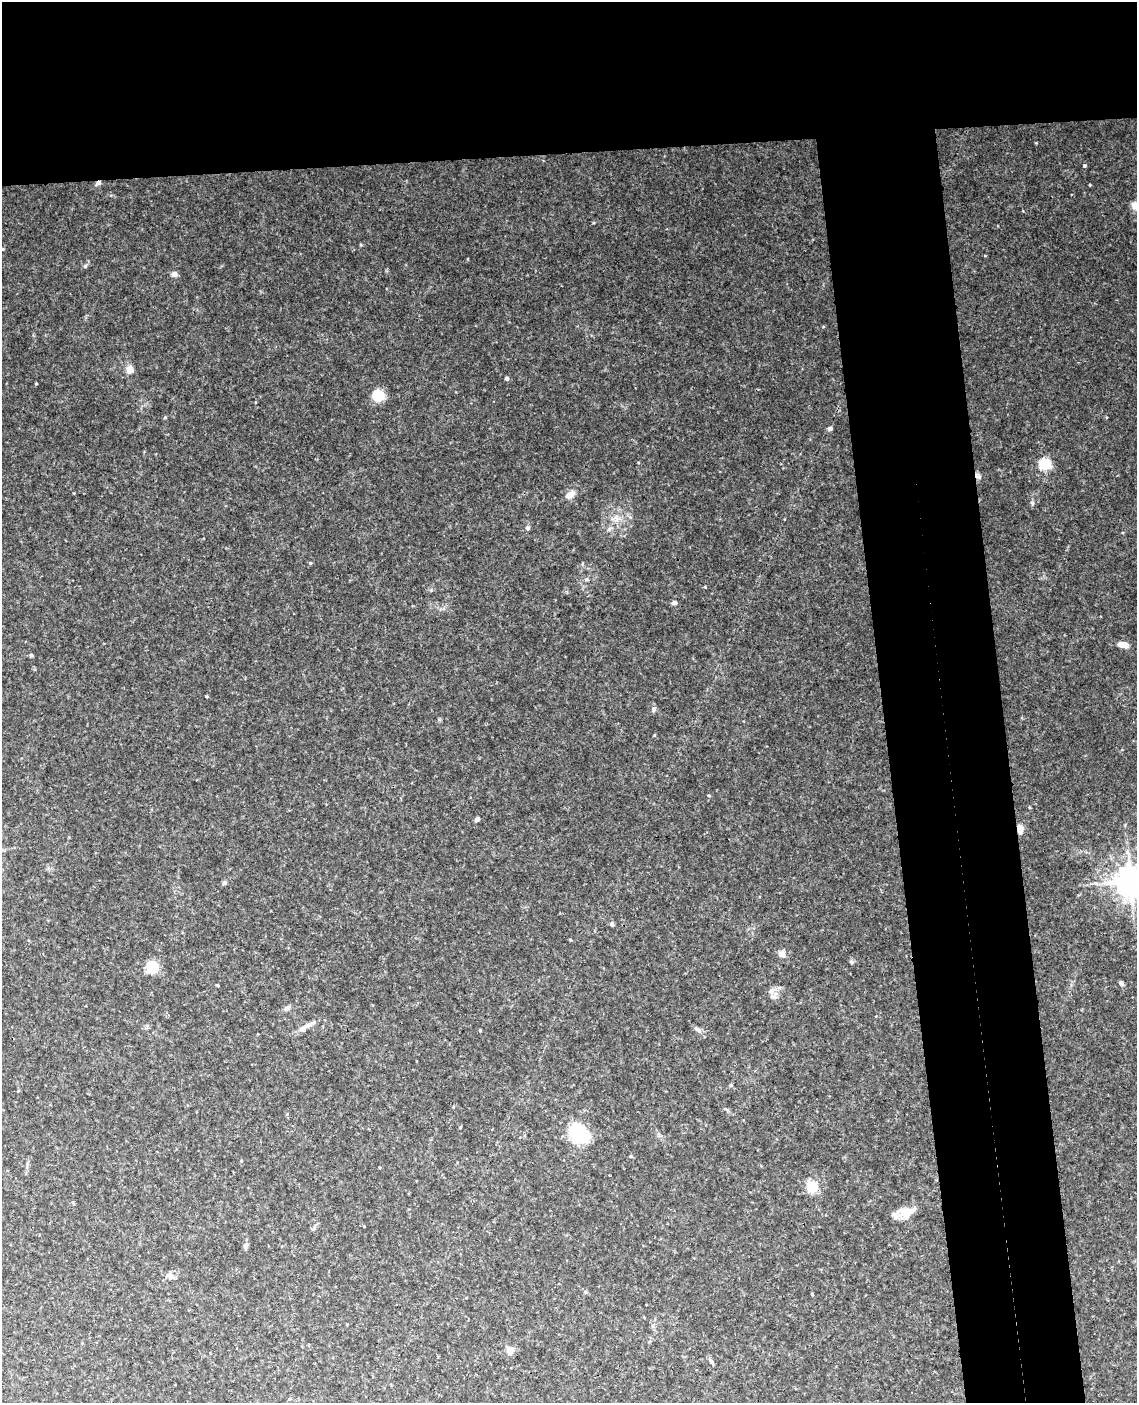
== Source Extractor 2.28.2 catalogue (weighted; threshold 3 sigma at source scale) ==
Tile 2 of 4 x 3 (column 2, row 1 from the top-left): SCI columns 1193-2327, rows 3043-4443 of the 4653 x 4581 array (HDU 1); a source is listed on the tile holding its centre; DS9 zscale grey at full resolution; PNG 1139 x 1405 px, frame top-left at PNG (2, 2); no overlay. Shown black and unused: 20% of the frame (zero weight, under 3 of 4 exposures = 6% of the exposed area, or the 3 px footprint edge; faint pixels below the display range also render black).
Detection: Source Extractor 2.28.2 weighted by HDU 2 'WHT'; one run over the whole footprint, this tile lists its part. Background 0.0683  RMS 0.0062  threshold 0.0279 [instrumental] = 3 sigma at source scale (4.5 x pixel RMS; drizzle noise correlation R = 1.50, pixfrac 1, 0.05/0.05 arcsec/px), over >= 5 px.
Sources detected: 54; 1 inside a brighter listed object's ellipse — not listed separately; the other 53 listed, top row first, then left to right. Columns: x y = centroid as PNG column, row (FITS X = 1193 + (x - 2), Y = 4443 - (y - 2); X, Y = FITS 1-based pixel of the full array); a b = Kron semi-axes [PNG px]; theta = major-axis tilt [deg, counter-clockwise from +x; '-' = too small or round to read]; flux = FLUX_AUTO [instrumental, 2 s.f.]
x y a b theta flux
1085 165 4 4 - 0.82
98 183 8 5 35 1.7
174 274 8 7 - 2.1
130 370 9 8 - 4.4
507 378 4 4 - 2
36 384 3 2 - 0.4
378 395 11 10 - 15
165 417 4 4 - 0.66
830 428 5 4 - 1.5
1044 464 10 10 - 17
978 476 10 6 -33 2.1
570 495 11 7 35 5.1
1033 503 6 4 -90 1
616 519 10 7 -56 3.3
527 528 6 5 - 1.1
609 529 7 5 46 1.4
310 563 4 4 - 0.65
586 579 5 5 - 0.9
705 587 4 3 - 0.47
674 603 5 5 - 2
1125 645 7 6 - 3.5
31 655 5 4 - 0.82
207 696 4 3 - 0.6
653 709 7 5 -78 1.4
1029 807 4 3 - 0.56
477 819 6 5 - 1.5
1020 829 9 6 -89 5.2
1130 881 9 9 - 950
224 883 6 5 - 1.2
612 924 5 4 - 1.8
570 940 3 3 - 0.62
782 954 8 8 - 3.1
851 962 6 5 - 0.94
152 967 8 7 - 26
1121 983 6 5 - 1.4
217 985 3 3 - 0.59
771 991 8 4 90 1.6
286 1008 7 7 - 1.7
306 1026 25 6 29 4.6
480 1030 3 3 - 0.62
698 1030 13 5 -27 2
731 1085 5 4 - 0.83
579 1134 13 10 -49 75
631 1156 5 4 - 0.72
812 1187 11 11 - 12
909 1212 25 8 46 6.7
895 1215 19 11 28 5.4
313 1229 6 4 19 0.92
246 1245 8 5 73 1.5
170 1276 11 7 -52 2.2
812 1294 3 3 - 0.65
510 1351 9 9 - 3.9
711 1361 8 4 -54 1.3
Overlapping masked pixels (flux is a lower limit): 3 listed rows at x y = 98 183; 978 476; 1020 829
Isophote crosses this tile's border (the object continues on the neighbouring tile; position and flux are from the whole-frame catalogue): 1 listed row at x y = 1130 881
Unlisted compact peaks at least as high as the median listed source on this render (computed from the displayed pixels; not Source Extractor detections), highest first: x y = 85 266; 1090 185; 1036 143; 361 245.